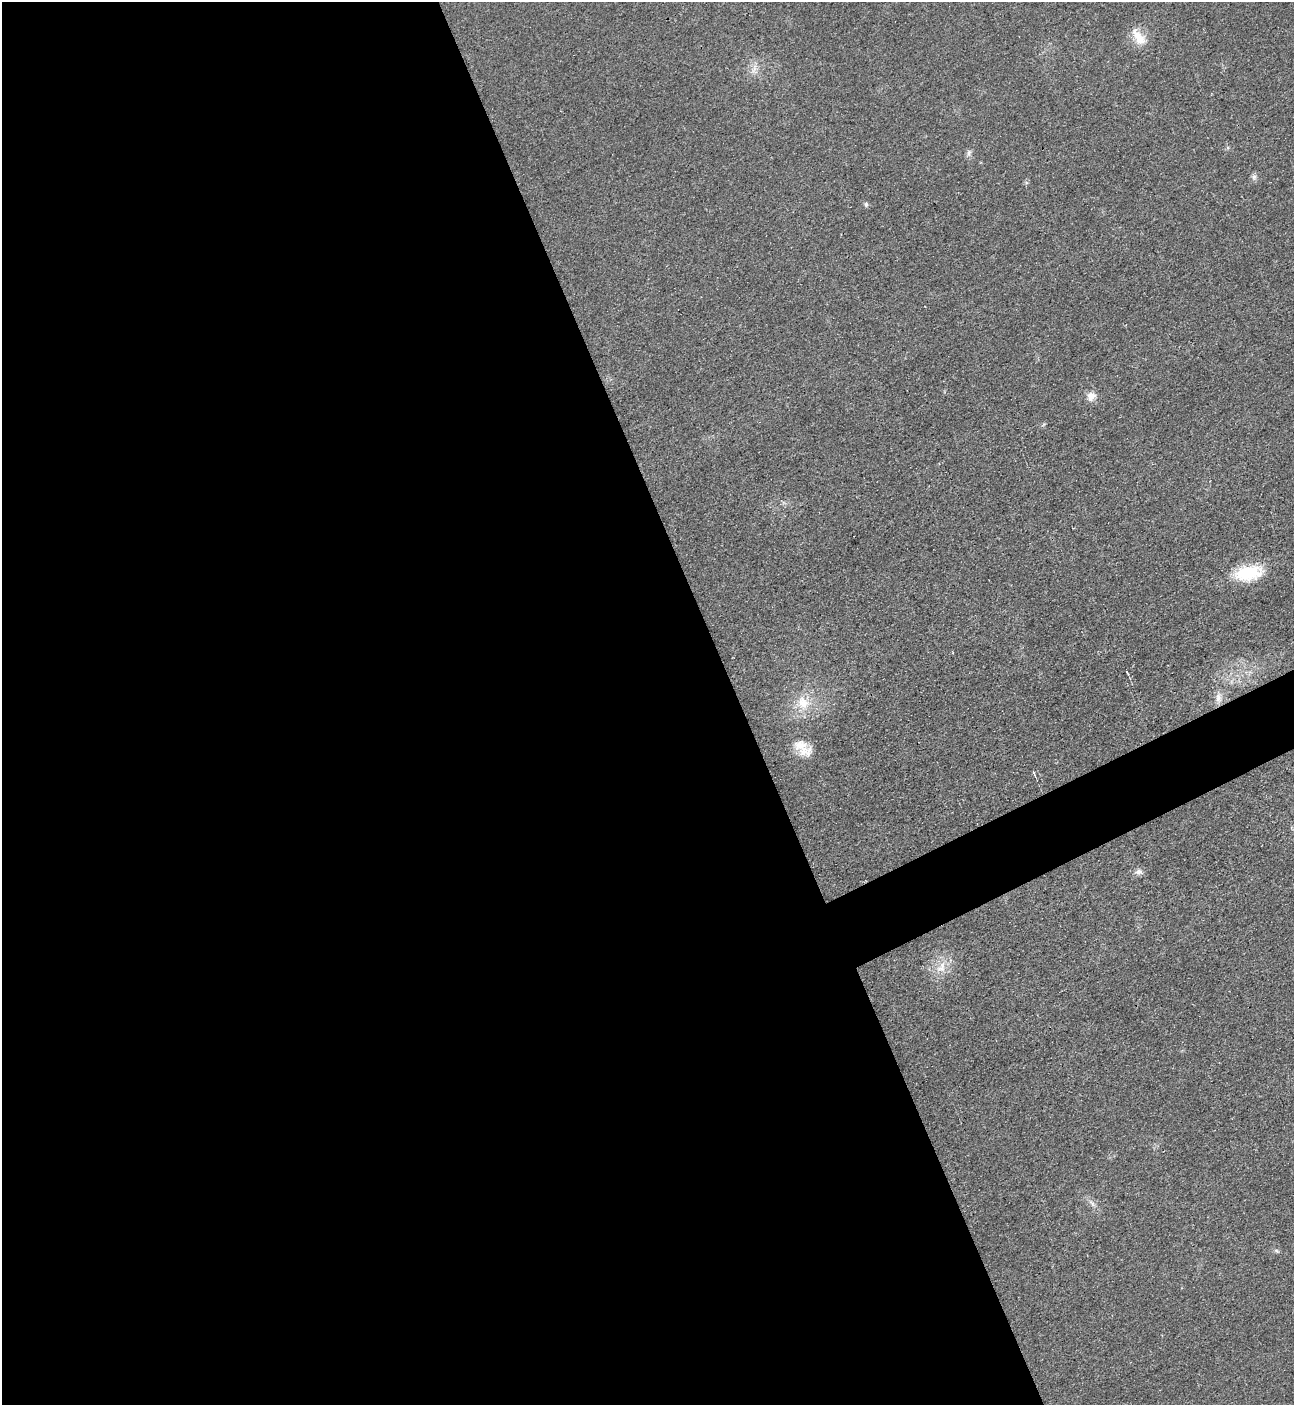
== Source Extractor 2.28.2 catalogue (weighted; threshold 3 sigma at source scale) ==
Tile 9 of 4 x 4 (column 1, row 3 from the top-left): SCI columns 160-1451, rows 1426-2828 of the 5630 x 5647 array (HDU 1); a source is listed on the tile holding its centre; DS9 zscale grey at full resolution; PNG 1296 x 1407 px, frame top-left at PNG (2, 2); no overlay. Shown black and unused: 59% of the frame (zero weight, under 3 of 4 exposures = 1% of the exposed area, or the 3 px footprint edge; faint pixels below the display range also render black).
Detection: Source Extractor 2.28.2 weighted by HDU 2 'WHT'; one run over the whole footprint, this tile lists its part. Background 0.0349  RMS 0.0049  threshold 0.0219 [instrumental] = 3 sigma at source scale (4.5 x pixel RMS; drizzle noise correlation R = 1.50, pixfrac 1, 0.05/0.05 arcsec/px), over >= 5 px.
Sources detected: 15; all 15 listed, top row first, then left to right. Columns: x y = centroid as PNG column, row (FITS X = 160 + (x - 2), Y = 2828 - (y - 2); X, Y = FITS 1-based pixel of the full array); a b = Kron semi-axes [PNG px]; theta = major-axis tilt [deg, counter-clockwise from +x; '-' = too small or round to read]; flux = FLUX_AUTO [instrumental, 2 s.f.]
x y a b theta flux
1138 37 27 11 -54 7.7
969 153 9 5 71 1.4
1254 177 8 6 69 1.4
866 204 7 5 -89 0.91
1091 396 13 10 55 3.7
1248 573 32 17 10 21
1127 673 6 2 -46 0.43
1218 698 13 8 -81 3.2
803 702 19 15 -59 9.8
800 745 30 14 -23 8.1
1034 773 6 3 -62 0.68
1139 872 11 7 -4 2.1
941 967 19 11 51 6.8
1092 1203 11 3 -40 1.4
1276 1251 6 4 -2 0.82